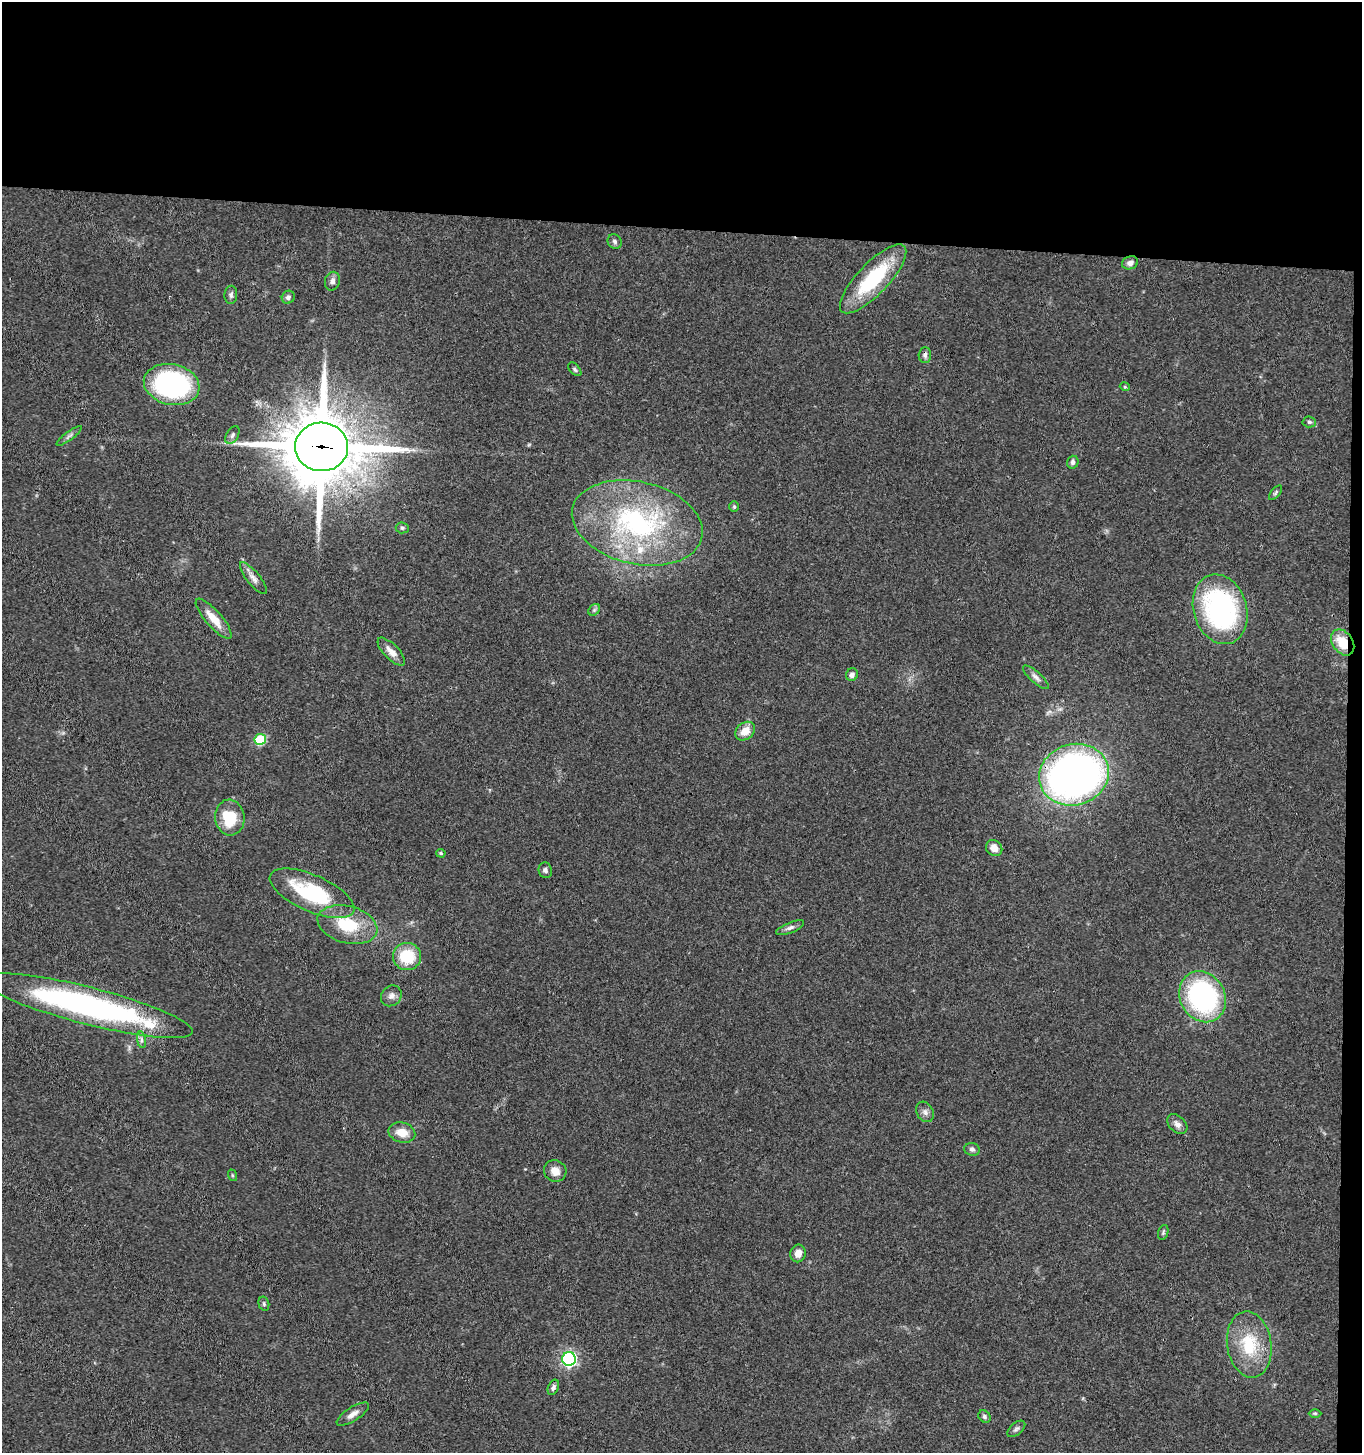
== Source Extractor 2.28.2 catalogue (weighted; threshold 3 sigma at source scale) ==
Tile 3 of 3 x 3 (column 3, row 1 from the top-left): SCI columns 2926-4285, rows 2909-4359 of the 4442 x 4368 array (HDU 1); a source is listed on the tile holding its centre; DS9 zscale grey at full resolution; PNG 1364 x 1455 px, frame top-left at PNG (2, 2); each listed source drawn as its Kron ellipse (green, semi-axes under 4 px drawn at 4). Shown black and unused: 17% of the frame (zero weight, under 3 of 4 exposures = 6% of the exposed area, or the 3 px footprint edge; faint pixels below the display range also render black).
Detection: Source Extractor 2.28.2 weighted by HDU 2 'WHT'; one run over the whole footprint, this tile lists its part. Background 0.0676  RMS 0.0054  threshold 0.0241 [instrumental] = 3 sigma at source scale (4.5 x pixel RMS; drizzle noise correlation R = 1.50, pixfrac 1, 0.05/0.05 arcsec/px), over >= 5 px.
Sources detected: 62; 2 inside a brighter object's white glare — neither listed nor drawn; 2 inside a brighter listed object's ellipse — not listed separately; the other 58 listed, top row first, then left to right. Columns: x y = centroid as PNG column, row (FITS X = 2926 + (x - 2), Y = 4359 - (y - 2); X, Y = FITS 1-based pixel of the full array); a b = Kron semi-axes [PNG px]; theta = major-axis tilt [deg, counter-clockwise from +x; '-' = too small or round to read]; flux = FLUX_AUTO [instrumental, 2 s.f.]
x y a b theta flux
615 241 7 6 - 1.4
1130 263 8 6 19 2.7
873 279 45 15 46 41
332 281 9 7 76 2.5
231 295 9 6 87 1.6
288 297 7 6 - 1.7
925 355 8 6 88 1.7
575 369 8 5 -46 1
172 384 28 20 -12 100
1125 387 5 3 - 0.52
1309 422 7 5 -3 1.1
232 435 10 6 61 1.6
69 436 15 3 37 1.5
322 447 26 24 -1 4500
1073 462 6 5 - 1.6
1276 493 9 4 50 0.96
734 507 5 4 - 0.71
637 523 66 41 -13 100
402 528 6 5 - 1
253 578 20 6 -51 3.5
1220 609 36 26 -73 99
594 610 6 5 - 1
214 619 25 8 -49 9.4
1343 642 14 10 -54 13
391 652 18 7 -45 4.9
852 675 6 6 - 2.2
1036 677 16 5 -42 2.4
745 731 11 8 38 7.3
260 739 5 5 - 33
1074 775 35 30 16 280
230 817 18 14 -86 19
994 848 8 7 - 4.8
441 853 5 4 - 0.82
545 870 8 6 -75 1.7
312 893 45 18 -24 47
347 925 30 18 -15 23
790 928 15 5 22 2
407 956 14 13 - 19
391 996 11 9 46 3
1203 997 26 22 -61 95
88 1006 108 18 -14 160
141 1040 8 4 -82 1.6
925 1112 11 8 -61 2.3
1177 1124 11 8 -42 2.8
402 1133 13 10 -15 7.5
972 1149 8 6 -12 1.7
555 1171 11 10 - 5.4
232 1175 6 3 -72 0.62
1163 1232 8 4 72 0.94
798 1253 9 7 79 4.6
264 1304 7 5 -75 0.96
1249 1344 33 22 -82 25
569 1359 7 6 - 120
553 1387 8 5 66 1.7
1315 1413 6 4 0 0.78
353 1414 18 7 32 3.4
984 1416 7 5 -49 1.2
1016 1429 10 6 40 1.6
Overlapping masked pixels (flux is a lower limit): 2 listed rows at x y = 322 447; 1343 642